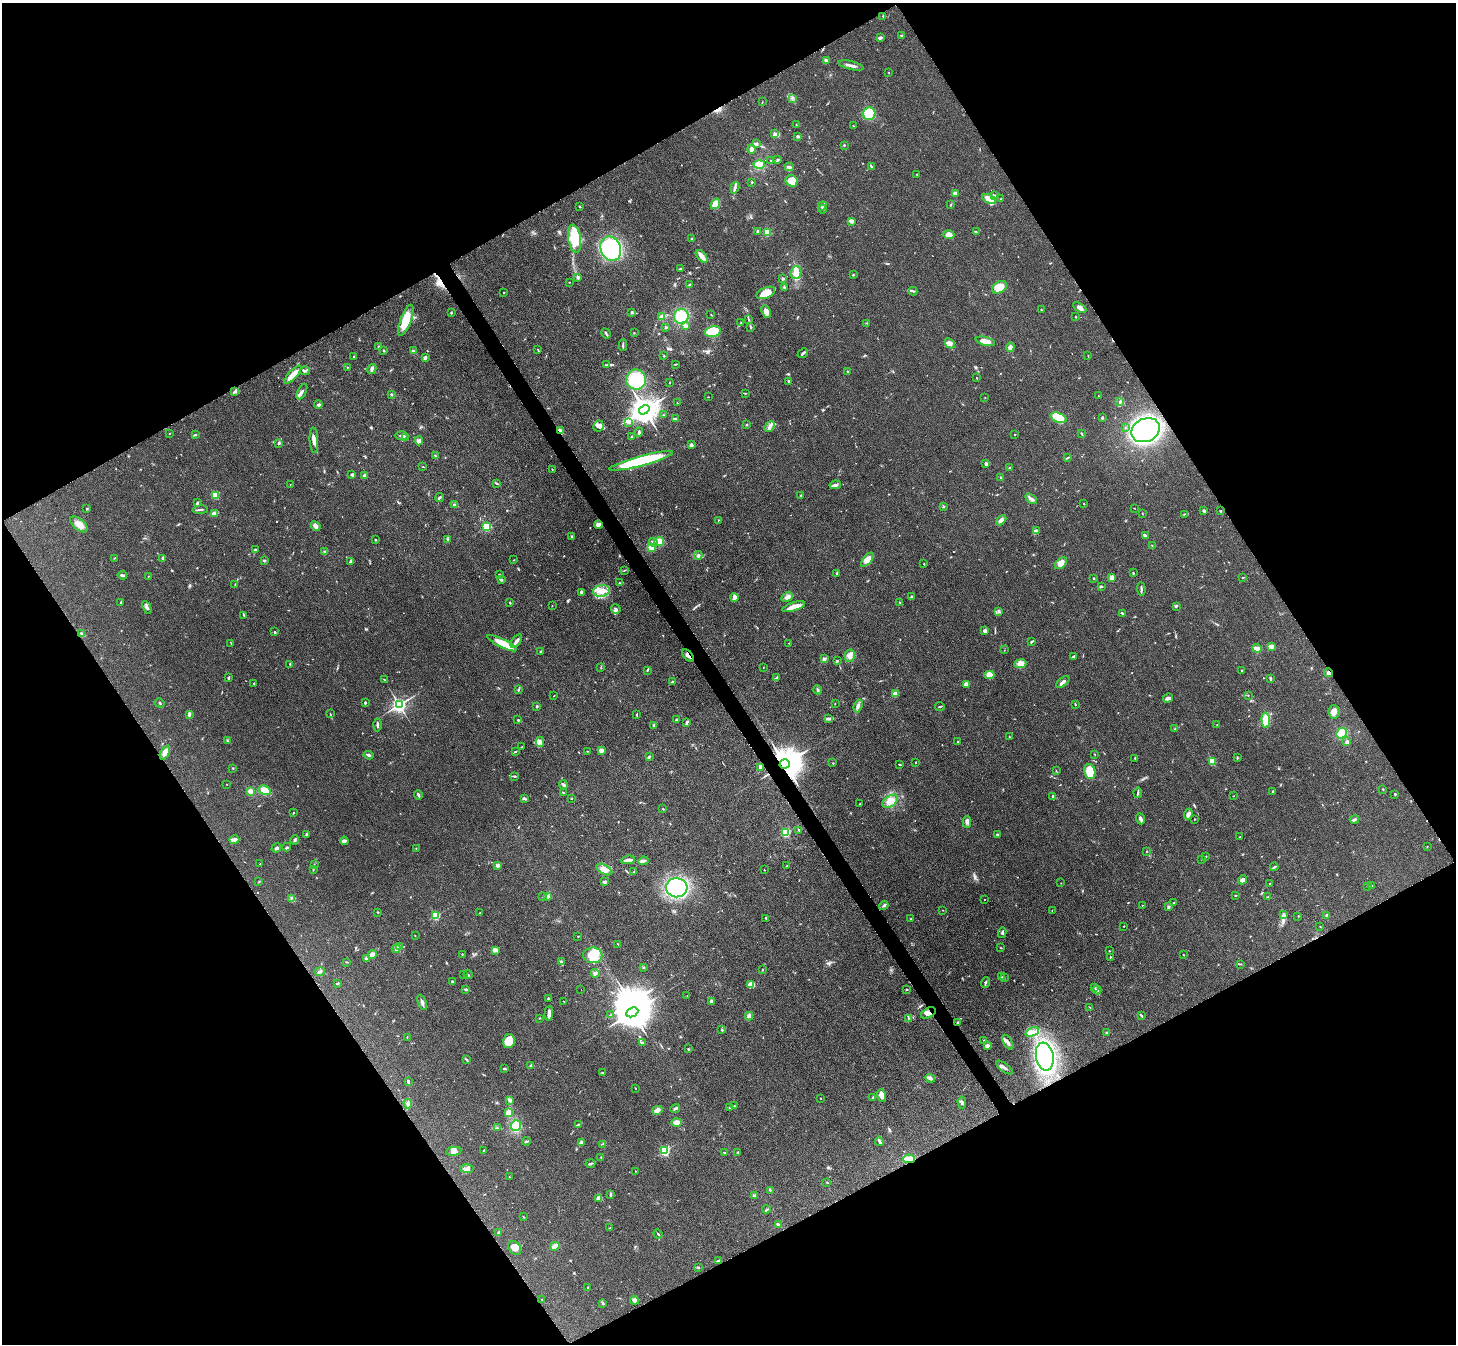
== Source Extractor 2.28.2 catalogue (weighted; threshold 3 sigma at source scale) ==
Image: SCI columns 17-5829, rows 308-5672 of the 5847 x 5841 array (HDU 1 of 3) = the unmasked area's bounding box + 8 px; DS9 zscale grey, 4 x 4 block average (1 PNG px = mean of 4 x 4 image px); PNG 1458 x 1346 px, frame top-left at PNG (2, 3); each listed source drawn as its Kron ellipse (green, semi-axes under 4 px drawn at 4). Shown black and unused: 48% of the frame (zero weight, under 3 of 4 exposures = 2% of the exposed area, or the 3 px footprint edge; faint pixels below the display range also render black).
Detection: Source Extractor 2.28.2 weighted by HDU 2 'WHT'. Background 0.0921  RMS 0.0063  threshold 0.0282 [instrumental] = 3 sigma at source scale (4.5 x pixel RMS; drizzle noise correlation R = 1.50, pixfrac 1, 0.05/0.05 arcsec/px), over >= 5 px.
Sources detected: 693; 2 too faint to see at this stretch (4 x 4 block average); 4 inside a brighter object's white glare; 6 cosmic-ray / hot-pixel residue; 1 long thin detection or spike segment (spike, bleed or trail) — neither listed nor drawn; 15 coinciding with a brighter row at this scale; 27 inside a brighter listed object's ellipse — not listed separately; of the other 638, all 500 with FLUX_AUTO >= 1.36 (the completeness limit of this list) listed and drawn (138 fainter detections not listed), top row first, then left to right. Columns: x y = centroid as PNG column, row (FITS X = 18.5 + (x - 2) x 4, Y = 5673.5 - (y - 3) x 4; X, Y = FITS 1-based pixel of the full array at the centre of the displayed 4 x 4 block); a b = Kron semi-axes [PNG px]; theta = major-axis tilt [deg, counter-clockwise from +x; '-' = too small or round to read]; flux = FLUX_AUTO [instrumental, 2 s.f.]
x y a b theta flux
883 16 2 2 - 2.3
901 35 3 2 - 3.1
880 38 4 2 - 8.4
826 61 3 3 - 9.4
851 65 13 2 -13 17
889 72 2 2 - 1.5
792 98 2 2 - 1.6
762 102 2 2 - 1.4
869 114 6 6 - 110
796 125 2 2 - 2.1
853 126 2 2 - 1.4
774 134 3 2 - 3.7
798 136 3 2 - 8.4
757 143 2 2 - 1.5
844 145 2 2 - 7.1
752 149 4 3 - 14
778 160 3 2 - 4.9
771 161 2 2 - 1.6
759 164 5 4 - 59
871 166 4 2 - 4
789 167 4 3 - 8.2
917 174 2 2 - 2.8
792 181 6 5 - 39
752 182 2 2 - 2
735 188 6 3 71 9.3
955 193 3 3 - 11
994 196 4 2 - 4.9
989 199 7 3 -27 29
1001 199 2 2 - 1.4
715 204 5 4 - 35
951 205 3 2 - 2.4
579 206 2 2 - 5.5
822 206 4 2 - 7.9
822 209 4 2 - 4.4
851 221 3 2 - 24
758 231 3 2 - 6
767 232 3 3 - 46
976 232 2 2 - 2.3
949 235 5 4 - 15
574 239 14 6 -82 120
692 239 2 2 - 1.5
611 249 12 10 -66 510
702 256 7 3 -50 36
680 269 3 2 - 5.5
796 273 6 5 - 34
853 275 2 2 - 2.2
578 277 3 3 - 5.8
783 279 2 2 - 3
569 282 2 2 - 1.5
690 285 3 2 - 9.2
999 287 8 5 33 54
784 288 4 3 - 5.4
913 291 4 2 - 4.7
504 292 2 2 - 1.5
766 293 10 5 23 49
1080 308 7 3 -33 15
1041 310 3 2 - 2.3
632 312 3 2 - 2.9
766 312 6 4 -65 19
451 313 2 2 - 2.5
711 315 2 2 - 1.9
662 316 3 2 - 5.6
681 316 7 7 - 89
1076 317 2 2 - 2.5
406 320 16 5 69 84
749 320 2 2 - 1.7
741 323 2 2 - 2.3
867 323 3 2 - 1.7
686 326 3 2 - 9.3
666 327 3 2 - 4
751 327 2 2 - 2.3
713 331 8 5 14 120
606 333 5 2 - 6.1
634 333 2 2 - 1.7
985 341 10 3 -14 39
950 343 6 3 -45 13
623 345 6 2 -89 5.2
379 347 3 2 - 6
1010 347 5 3 - 14
538 350 4 2 - 2.3
384 351 3 2 - 3.1
413 351 3 2 - 7
803 353 5 2 - 8.4
354 356 2 2 - 2.1
664 356 2 2 - 2.2
1088 356 2 2 - 1.7
425 358 4 3 - 6.3
676 364 3 2 - 2.8
607 365 2 2 - 2.5
347 367 2 2 - 1.7
372 369 5 3 - 9.4
305 371 5 2 - 5.9
848 372 2 2 - 1.9
293 374 11 4 48 38
976 378 2 2 - 1.9
636 380 10 10 - 160
789 381 3 2 - 4.1
670 382 2 2 - 3.7
235 392 4 3 - 6.3
302 392 8 3 63 12
745 393 3 2 - 2.1
391 394 2 2 - 4.3
1098 396 2 2 - 2.1
708 397 2 2 - 1.7
985 398 2 2 - 1.5
1120 402 4 3 - 7.4
677 403 2 2 - 1.7
318 405 4 3 - 6.4
644 410 5 4 - 5900
663 415 2 2 - 1.6
675 418 4 2 - 6.9
1058 418 8 4 -20 89
1102 418 2 2 - 5.9
628 422 2 2 - 1.9
747 425 2 2 - 3.2
598 426 6 5 - 15
769 426 6 4 49 14
1125 427 2 2 - 1.5
1145 430 15 11 25 980
560 431 4 3 - 8
639 432 4 2 - 6.9
170 433 2 2 - 1.8
1015 434 2 2 - 1.6
1082 434 4 2 - 2.5
195 435 3 2 - 3.2
401 435 7 2 1 8.1
632 437 3 2 - 4
405 438 4 2 - 3.6
314 440 13 3 -87 18
419 441 4 4 - 13
279 443 2 2 - 8.3
691 445 3 3 - 9.4
435 455 2 2 - 3
1068 458 3 2 - 2.6
641 461 33 5 15 370
986 464 2 2 - 26
423 467 3 2 - 1.7
1009 468 2 2 - 1.9
552 469 2 2 - 2
352 474 4 2 - 4.6
364 476 4 3 - 16
1001 478 4 2 - 3.6
497 483 3 2 - 3.7
290 485 2 2 - 1.4
835 485 6 3 10 11
215 495 2 2 - 180
801 496 3 2 - 4.1
440 497 4 2 - 6
1031 499 6 3 -37 10
197 503 4 2 - 4.7
454 504 3 2 - 3.8
1084 504 2 2 - 1.5
943 507 2 2 - 2
87 508 2 2 - 2.6
1134 508 2 2 - 1.6
200 510 7 2 4 8.1
1204 511 4 3 - 4.7
1220 511 2 2 - 7.1
215 513 4 2 - 37
1142 514 2 2 - 1.4
1184 514 2 2 - 1.7
718 520 2 2 - 1.7
1001 520 6 3 45 11
79 524 10 5 -40 33
598 525 4 3 - 17
316 526 5 4 - 12
486 526 2 2 - 300
1036 531 4 2 - 8.7
572 536 3 2 - 4
1145 536 4 2 - 5.2
375 540 2 2 - 2.9
447 540 3 3 - 4.7
659 541 5 4 - 33
654 542 5 3 - 17
1152 545 2 2 - 1.7
651 547 4 4 - 19
255 550 2 2 - 5
325 552 3 3 - 7.4
698 555 4 3 - 6.5
115 558 2 2 - 1.9
163 558 4 3 - 5
264 560 2 2 - 2.7
514 560 2 2 - 1.6
867 560 8 4 51 25
351 561 3 2 - 10
1061 563 7 4 47 26
924 564 2 2 - 1.8
625 570 4 2 - 3
836 573 2 2 - 2.7
1133 573 2 2 - 2.5
499 574 2 2 - 1.4
122 575 4 2 - 6.8
148 576 2 2 - 2.5
1094 578 2 2 - 3.6
1112 578 3 3 - 19
1243 578 3 2 - 2
501 580 3 3 - 4.3
619 583 3 3 - 4.3
235 585 2 2 - 1.4
1101 586 4 2 - 3.8
1141 589 6 2 -84 5.8
601 591 8 5 7 42
581 592 4 3 - 6.2
912 596 3 2 - 4.4
734 597 4 3 - 19
787 597 6 3 29 14
121 602 3 2 - 2.3
510 603 3 2 - 1.8
900 603 2 2 - 2
552 606 2 2 - 1.4
1176 606 2 2 - 2.5
147 607 7 3 -64 9.7
794 607 12 3 17 44
616 609 5 4 - 9.9
998 611 2 2 - 1.6
1122 613 3 2 - 4.3
244 615 3 2 - 2.3
985 631 2 2 - 20
275 632 2 2 - 4.4
82 633 4 2 - 3.9
516 641 8 3 53 11
1031 642 4 2 - 3.6
231 643 2 2 - 1.8
502 643 16 4 -26 78
789 643 2 2 - 1.4
1271 647 4 3 - 12
1257 648 4 2 - 27
1004 650 2 2 - 1.4
541 652 3 2 - 5.7
688 655 7 2 -48 14
850 656 6 5 - 19
1073 657 3 2 - 6.7
824 659 4 3 - 6.8
837 661 3 2 - 4.3
290 664 2 2 - 3.3
1020 664 6 4 8 19
763 667 2 2 - 1.6
601 668 2 2 - 1.7
647 670 3 2 - 3.1
1242 670 2 2 - 2.1
1328 673 4 3 - 7.1
989 675 5 4 - 34
229 678 3 2 - 4.4
777 678 4 2 - 4
1270 679 4 2 - 6.5
384 680 3 2 - 1.6
672 682 4 2 - 3.2
1063 682 8 2 39 13
254 683 2 2 - 3.4
966 684 4 3 - 11
519 689 3 2 - 3.3
817 690 4 2 - 4.8
895 694 3 3 - 17
1248 695 2 2 - 1.4
554 696 2 2 - 1.6
1168 698 5 4 - 9.9
160 703 5 2 - 3.9
365 703 3 2 - 4.9
835 703 2 2 - 1.7
1076 704 3 2 - 1.5
399 705 2 2 - 1400
537 706 3 2 - 4
858 706 6 3 70 11
940 706 5 2 - 4.2
1334 712 6 5 - 25
189 714 3 2 - 13
330 714 2 2 - 1.8
637 715 3 2 - 3.1
829 719 4 2 - 6.1
518 720 3 2 - 2.7
676 720 2 2 - 6.2
1266 720 7 4 -85 65
686 722 4 2 - 4.7
377 725 6 2 89 6.4
654 725 3 2 - 4.5
1217 725 3 2 - 2.6
1175 728 3 2 - 2.8
1341 733 5 4 - 60
1009 737 2 2 - 2.4
227 741 3 2 - 3.2
540 742 5 2 - 9.1
958 742 2 2 - 7.5
1347 742 3 3 - 9.7
521 747 2 2 - 1.4
601 750 2 2 - 30
515 751 2 2 - 2.5
587 751 2 2 - 1.6
165 753 7 4 63 26
1095 754 2 2 - 1.9
369 755 5 3 - 6.7
649 757 3 2 - 7.7
1135 758 2 2 - 3.5
1237 758 2 2 - 2.6
1212 761 2 2 - 160
916 762 3 2 - 1.4
833 763 2 2 - 2.1
785 764 5 4 - 11000
900 765 2 2 - 3.4
761 767 2 2 - 44
233 768 2 2 - 2
1056 771 3 2 - 1.6
1090 771 8 5 -77 81
515 776 2 2 - 2.9
227 784 2 2 - 1.6
563 785 4 2 - 9.1
1383 789 2 2 - 2.9
265 790 6 4 -30 40
250 791 3 3 - 19
1273 791 2 2 - 5
563 792 3 2 - 3.7
1138 793 5 2 - 5.3
1395 794 2 2 - 4
418 795 5 2 - 8.4
1053 796 2 2 - 7.3
1233 796 2 2 - 1.6
524 798 3 2 - 7.5
571 798 2 2 - 2.1
890 801 9 5 34 29
860 803 2 2 - 1.7
663 809 3 2 - 2
293 813 2 2 - 2.3
1188 814 5 4 - 13
1140 819 6 2 -65 13
1195 819 2 2 - 2.1
1354 820 4 3 - 7.1
967 822 6 3 -89 11
799 830 3 2 - 4.1
785 833 2 2 - 330
307 834 3 2 - 4.7
998 834 2 2 - 7.4
1240 837 2 2 - 1.7
234 840 5 4 - 11
295 840 5 3 - 5.4
344 841 4 3 - 15
1427 846 2 2 - 1.5
287 847 4 2 - 4.8
276 848 5 3 - 8.1
416 848 2 2 - 1.5
1146 851 2 2 - 2.1
1205 857 3 2 - 2
1201 859 2 2 - 2.3
628 860 7 4 8 13
643 861 5 3 - 8.5
260 864 2 2 - 1.4
314 865 2 2 - 1.4
497 865 4 3 - 9.1
787 866 2 2 - 2.5
1274 867 4 2 - 4.4
313 869 2 2 - 1.6
604 869 9 4 -29 25
764 870 2 2 - 1.6
634 872 3 2 - 2
1243 880 5 4 - 11
259 881 2 2 - 1.5
605 882 3 2 - 10
1061 883 2 2 - 1.5
1270 884 2 2 - 1.7
1368 886 2 2 - 1.6
1371 886 2 2 - 1.8
677 888 11 9 -2 980
1235 895 2 2 - 3.4
543 896 2 2 - 2.1
548 897 4 4 - 8.7
1268 897 3 2 - 4.7
291 898 2 2 - 2.9
985 899 2 2 - 1.9
1174 903 2 2 - 1.6
1142 905 2 2 - 1.5
884 906 5 2 - 6
1169 907 4 3 - 5.3
943 910 2 2 - 1.5
1052 910 2 2 - 1.7
377 912 2 2 - 2
480 913 2 2 - 1.4
1283 915 3 2 - 2.4
1327 915 2 2 - 24
436 916 2 2 - 250
1298 916 2 2 - 1.4
766 918 2 2 - 3.4
911 919 2 2 - 2.8
1124 926 2 2 - 1.9
1320 927 2 2 - 1.6
1002 933 5 2 - 6.8
415 935 2 2 - 1.5
578 936 2 2 - 1.8
618 944 3 2 - 2.2
400 946 3 2 - 4
1001 948 2 2 - 1.8
396 949 4 3 - 11
496 950 3 3 - 14
1109 951 2 2 - 2.2
372 954 4 3 - 17
462 954 2 2 - 2.5
593 955 9 8 - 49
1183 955 2 2 - 2.1
1110 957 4 2 - 2.5
366 959 4 3 - 11
346 962 2 2 - 2.6
561 962 3 2 - 5.2
1241 964 2 2 - 2.3
643 967 2 2 - 2.2
762 970 2 2 - 2.1
320 972 5 2 - 6.5
595 973 4 2 - 5.3
463 974 2 2 - 2.5
468 975 4 2 - 4.3
1002 977 3 2 - 2.3
1004 978 2 2 - 2.2
452 981 3 2 - 3.4
986 983 5 2 - 6.4
337 984 3 2 - 2.5
751 985 4 3 - 60
1095 987 2 2 - 2.4
466 989 4 2 - 5.1
907 989 2 2 - 2.8
581 990 2 2 - 1.6
1097 990 4 2 - 5.2
687 996 2 2 - 1.4
548 998 3 2 - 3
564 1001 2 2 - 1.4
711 1001 4 3 - 6.2
422 1002 8 2 -68 9.6
1090 1007 2 2 - 1.7
632 1012 6 4 26 10000
549 1013 7 3 86 18
928 1013 8 4 28 18
611 1014 3 2 - 1.8
749 1016 4 3 - 9.3
1141 1016 4 2 - 4.5
539 1018 2 2 - 2.5
908 1018 2 2 - 1.7
958 1023 2 2 - 4.8
722 1030 2 2 - 4.9
1032 1032 7 4 22 19
1107 1033 3 2 - 7.1
407 1037 3 2 - 1.7
984 1040 2 2 - 1.5
509 1041 7 6 - 56
1008 1042 8 3 -60 15
642 1043 4 2 - 4
987 1046 3 3 - 12
688 1049 2 2 - 3.7
1045 1057 14 8 -80 780
466 1060 4 2 - 5.1
531 1066 3 2 - 8.6
1004 1068 10 2 -37 12
505 1069 4 2 - 5
602 1073 2 2 - 1.7
930 1078 5 2 - 15
408 1081 3 2 - 6.4
635 1088 2 2 - 1.9
881 1096 6 4 -75 20
873 1097 3 2 - 5.7
821 1098 2 2 - 1.5
510 1100 3 3 - 10
962 1102 6 3 -86 7.6
408 1103 5 3 - 9.9
734 1106 2 2 - 3.3
675 1108 5 2 - 8.3
730 1108 3 2 - 2.7
657 1110 5 4 - 19
508 1113 3 2 - 26
677 1122 5 3 - 23
578 1124 3 2 - 3
516 1126 5 5 - 73
497 1128 2 2 - 2.9
526 1141 4 2 - 4.4
879 1141 5 2 - 8.6
581 1143 4 2 - 16
602 1144 2 2 - 2.3
484 1150 2 2 - 1.9
454 1151 7 3 8 12
665 1151 2 2 - 470
738 1152 2 2 - 2.1
724 1153 3 2 - 2.8
601 1157 2 2 - 1.7
909 1159 6 3 1 57
590 1163 5 2 - 3.3
467 1169 7 4 2 13
636 1171 2 2 - 2
509 1177 2 2 - 1.5
827 1182 3 2 - 1.9
770 1190 2 2 - 3.1
610 1195 4 2 - 5.1
755 1196 4 3 - 6.5
598 1199 4 3 - 22
766 1209 4 2 - 3.6
524 1217 3 2 - 2.1
778 1225 4 2 - 4.8
610 1228 2 2 - 2
498 1232 3 2 - 3.6
658 1234 5 2 - 3.5
555 1246 5 3 - 22
515 1248 8 5 -55 30
718 1260 4 2 - 3.1
698 1268 4 2 - 3.3
588 1287 2 2 - 2.5
542 1299 2 2 - 1.6
634 1300 4 3 - 12
603 1304 3 2 - 2.5
Overlapping masked pixels (flux is a lower limit): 7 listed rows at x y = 560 431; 598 525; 688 655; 1328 673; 785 764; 928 1013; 909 1159
Diffuse or blended objects may show on this block-average render without a row.